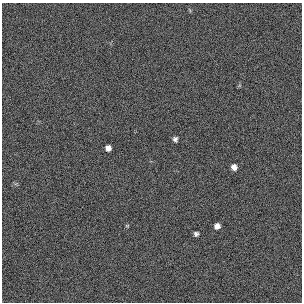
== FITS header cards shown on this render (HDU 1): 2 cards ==
NAXIS1  =                  300 / length of original image axis
NAXIS2  =                  300 / length of original image axis

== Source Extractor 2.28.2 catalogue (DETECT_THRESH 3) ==
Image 300 x 300 px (HDU 1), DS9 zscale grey, 1 PNG px = 1 image px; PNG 304 x 304 px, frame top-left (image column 1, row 300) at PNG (2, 3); no overlay
Background 384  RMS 66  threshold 199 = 3 sigma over >= 5 px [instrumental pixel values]
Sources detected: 6; all 6 listed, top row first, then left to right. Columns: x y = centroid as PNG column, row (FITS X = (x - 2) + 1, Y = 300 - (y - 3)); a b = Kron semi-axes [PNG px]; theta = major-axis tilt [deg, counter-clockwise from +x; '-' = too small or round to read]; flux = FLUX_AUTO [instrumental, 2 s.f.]
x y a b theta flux
175 139 5 5 - 13000
108 148 5 5 - 25000
234 167 5 5 - 27000
127 226 5 3 - 3900
217 226 5 5 - 25000
196 234 4 4 - 12000